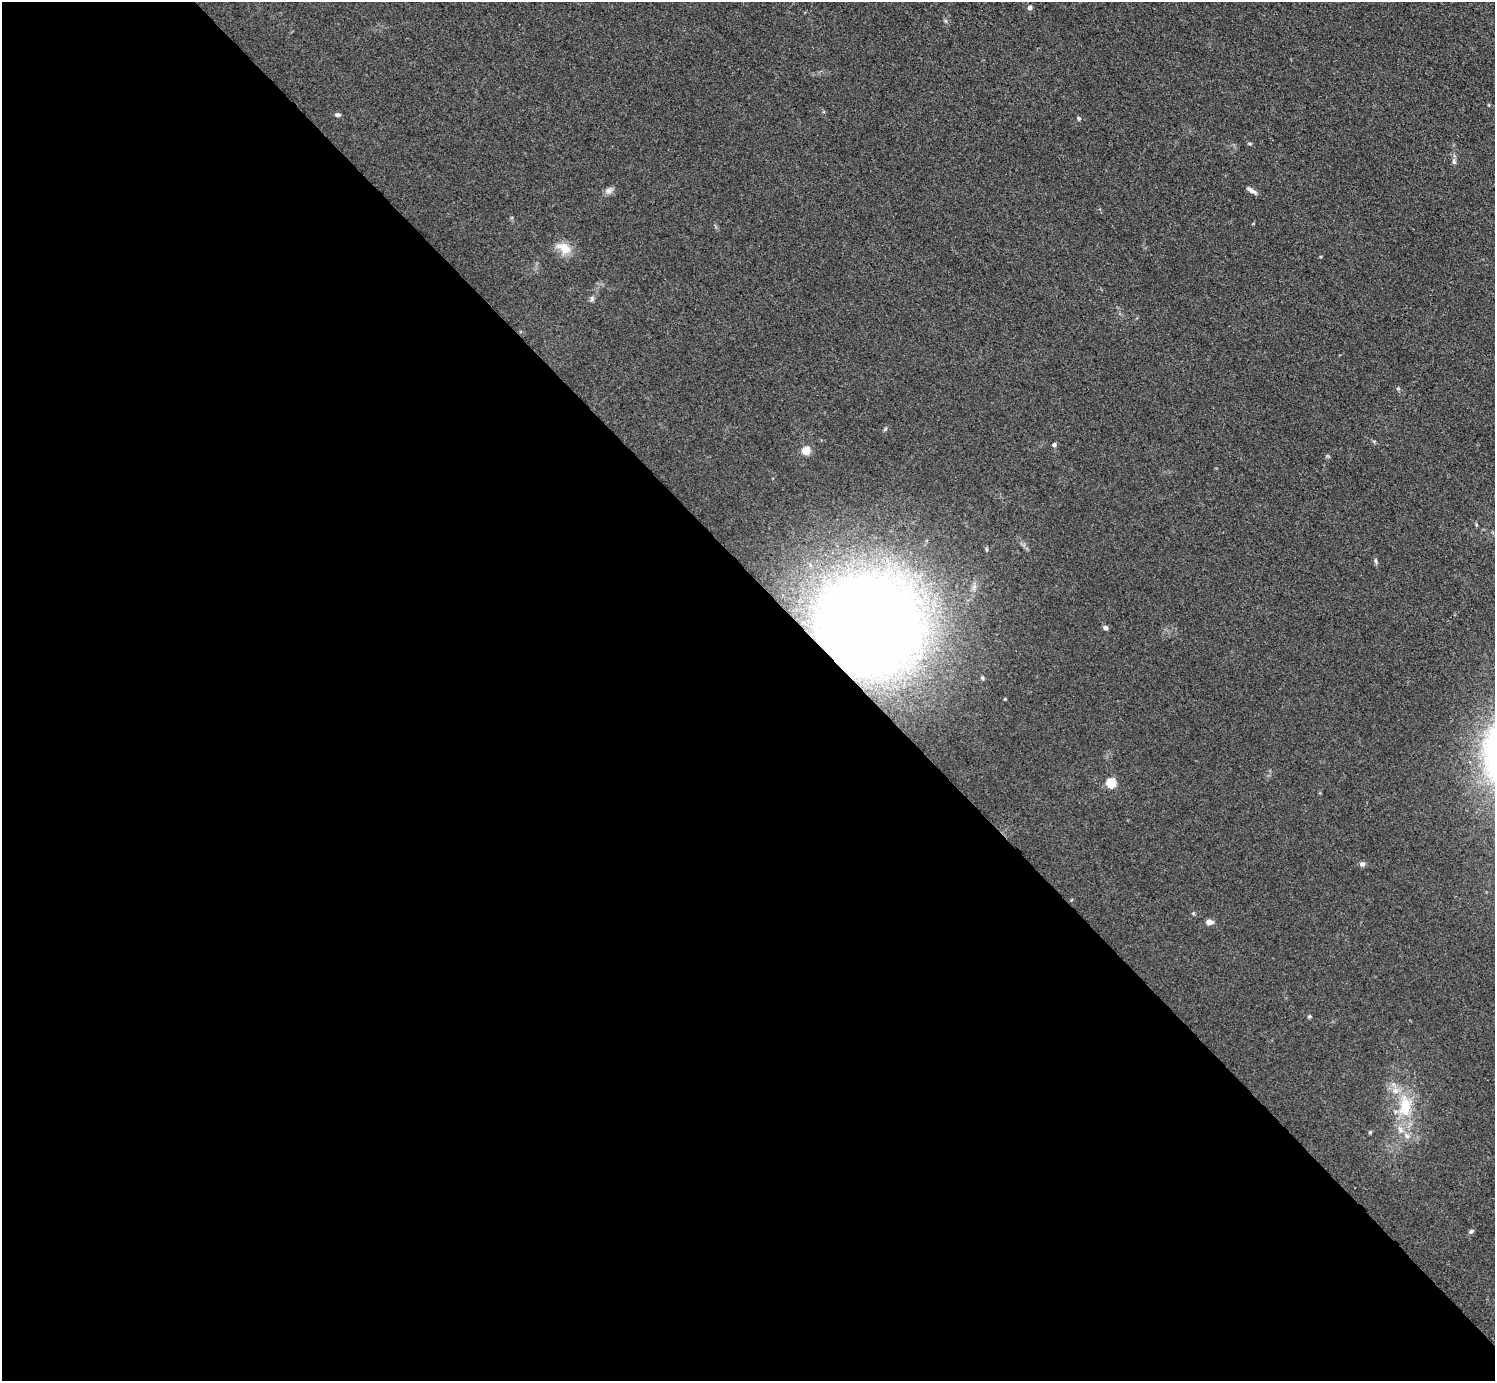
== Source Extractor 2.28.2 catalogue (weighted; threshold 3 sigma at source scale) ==
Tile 9 of 4 x 4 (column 1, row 3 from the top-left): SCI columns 11-1503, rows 1544-2922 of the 5990 x 5988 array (HDU 1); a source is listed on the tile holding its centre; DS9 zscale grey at full resolution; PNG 1497 x 1383 px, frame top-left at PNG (2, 2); no overlay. Shown black and unused: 58% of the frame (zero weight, under 3 of 4 exposures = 1% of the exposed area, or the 3 px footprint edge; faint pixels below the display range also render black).
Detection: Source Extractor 2.28.2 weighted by HDU 2 'WHT'; one run over the whole footprint, this tile lists its part. Background 0.101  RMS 0.0065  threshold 0.0292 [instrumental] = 3 sigma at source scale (4.5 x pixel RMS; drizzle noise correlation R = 1.50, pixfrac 1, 0.05/0.05 arcsec/px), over >= 5 px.
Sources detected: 23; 1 inside a brighter listed object's ellipse — not listed separately; the other 22 listed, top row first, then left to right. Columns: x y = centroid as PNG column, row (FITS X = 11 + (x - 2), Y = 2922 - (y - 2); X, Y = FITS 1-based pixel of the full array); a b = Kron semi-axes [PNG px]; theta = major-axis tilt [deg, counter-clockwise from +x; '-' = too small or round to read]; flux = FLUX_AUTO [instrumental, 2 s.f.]
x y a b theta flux
1029 7 6 5 - 2
338 115 7 5 0 1.2
1079 118 6 4 -41 0.99
1454 162 8 6 -74 1.6
1251 190 13 5 -32 2.7
609 191 9 8 - 2.7
564 248 22 13 -29 9.2
592 299 8 5 -77 1.4
1398 389 5 5 - 0.93
1054 445 5 4 - 1.8
806 450 6 6 - 12
1376 561 7 4 -89 1.1
866 625 56 51 -29 1200
1105 628 5 5 - 2
1111 783 5 5 - 33
1362 864 7 6 - 2
1209 922 8 6 -1 3.5
1309 1016 5 4 - 0.8
1405 1106 29 16 89 25
1370 1132 5 4 - 0.77
1407 1136 7 6 - 2.1
1471 1231 7 4 21 1.2
Overlapping masked pixels (flux is a lower limit): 1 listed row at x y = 866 625